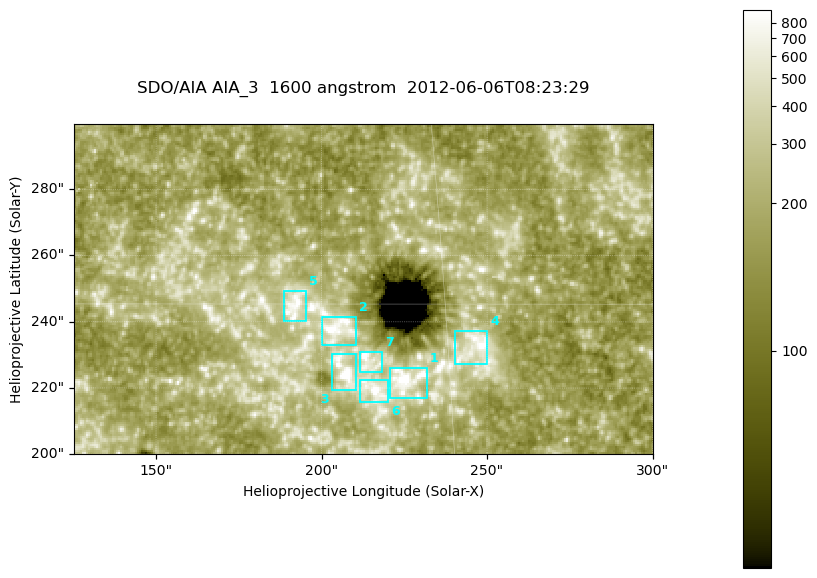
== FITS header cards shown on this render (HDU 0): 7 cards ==
TELESCOP= 'SDO/AIA '
INSTRUME= 'AIA_3   '
WAVELNTH=                 1600
WAVEUNIT= 'angstrom'
DATE-OBS= '2012-06-06T08:23:29.12'
CTYPE1  = 'HPLN-TAN'
CTYPE2  = 'HPLT-TAN'

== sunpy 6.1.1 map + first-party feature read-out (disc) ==
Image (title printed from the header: SDO/AIA AIA_3  1600 angstrom  2012-06-06T08:23:29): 287 x 164 px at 0.609 arcsec/px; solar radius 946 arcsec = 1552 px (partial field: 0.6% of the solar disc is inside the frame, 100% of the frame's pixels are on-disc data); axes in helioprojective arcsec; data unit not stated in the header (colour bar unlabelled)
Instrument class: DISC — disc imager (sunpy class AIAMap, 1600 A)
Bright regions (active regions / flare kernels): reference = the on-disc median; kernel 3 px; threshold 5 sigma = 350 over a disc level ~187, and >= 1.15x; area >= 47 px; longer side >= 3 px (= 1.8 arcsec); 7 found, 7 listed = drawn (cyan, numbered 1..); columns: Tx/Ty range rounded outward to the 2 arcsec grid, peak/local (2 s.f.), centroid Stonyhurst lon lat
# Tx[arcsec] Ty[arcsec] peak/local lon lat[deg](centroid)
1 220..232 216..226 7.7 +14 +14
2 200..212 232..242 5.9 +13 +15
3 202..212 218..232 7.8 +13 +14
4 240..250 226..238 5.1 +16 +14
5 188..196 240..250 4.7 +12 +15
6 210..220 216..224 5.5 +14 +13
7 210..220 224..232 4.9 +13 +14